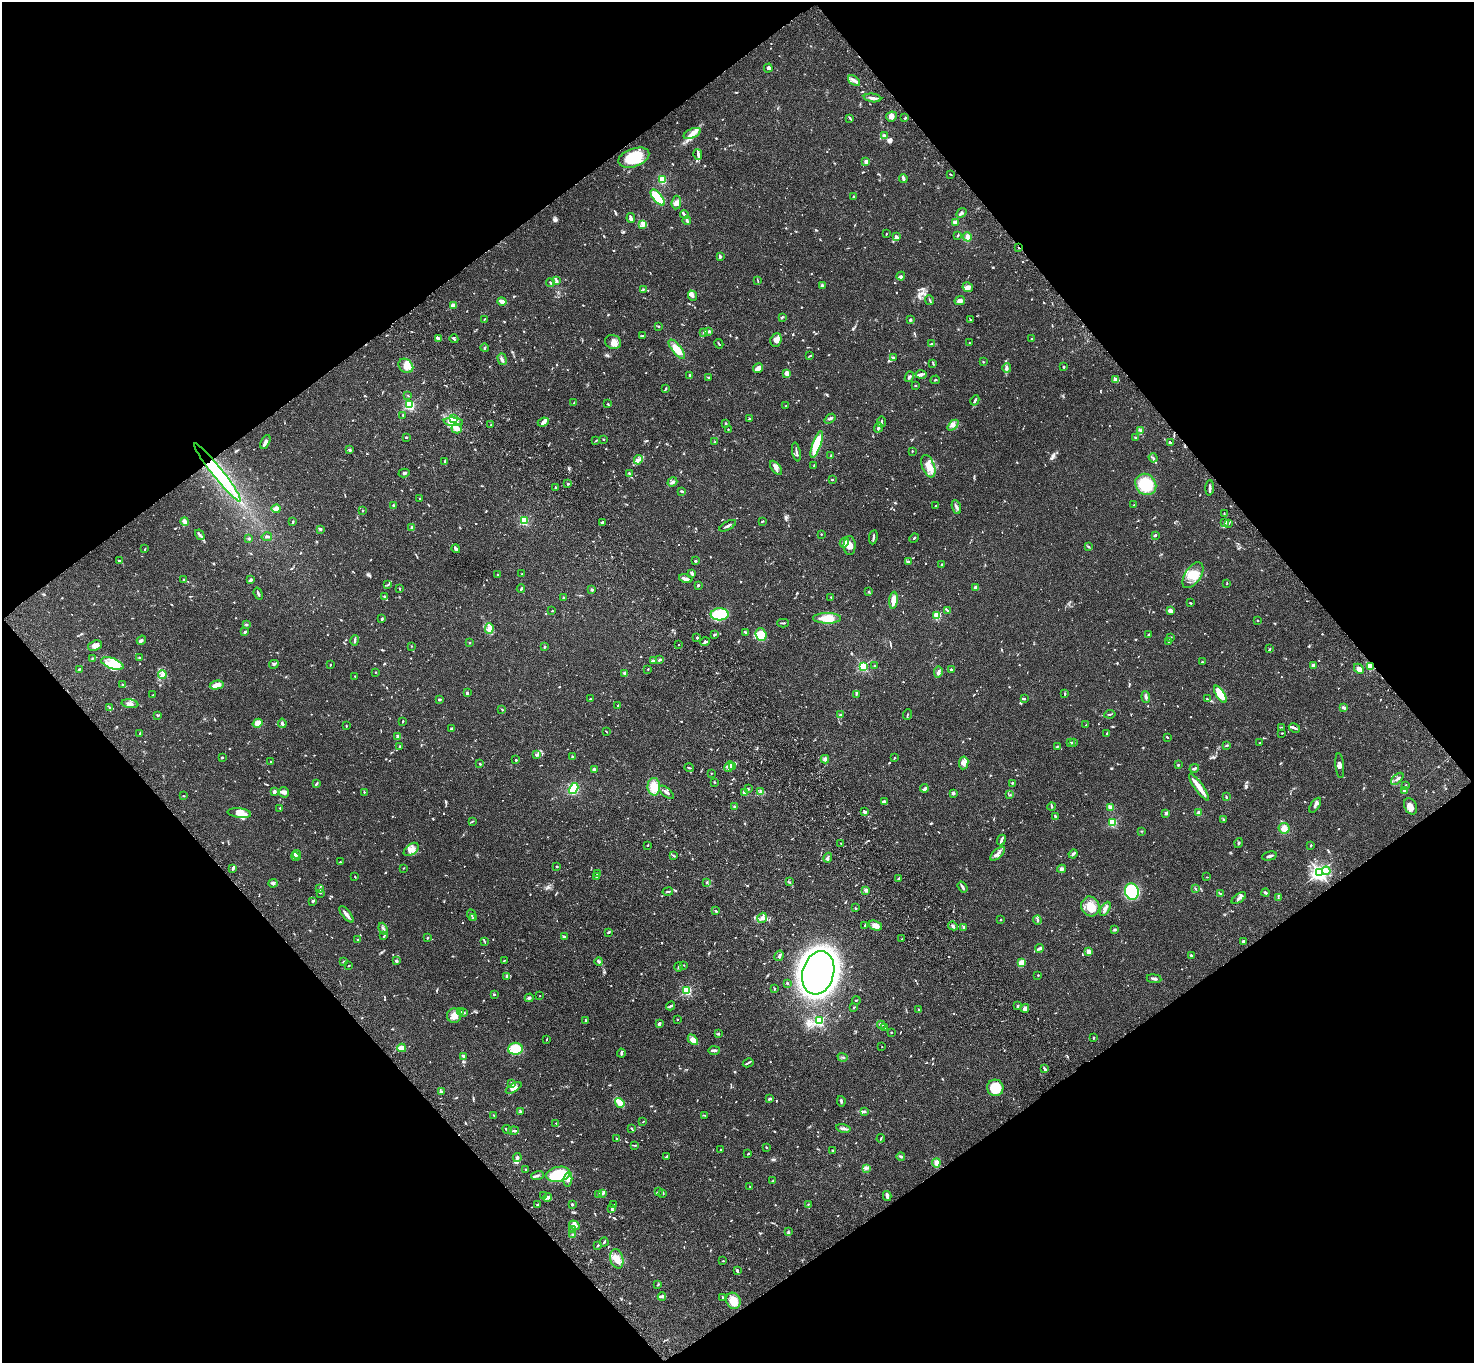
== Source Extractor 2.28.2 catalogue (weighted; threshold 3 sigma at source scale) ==
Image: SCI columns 106-5990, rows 381-5821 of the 6094 x 6064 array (HDU 1 of 3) = the unmasked area's bounding box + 8 px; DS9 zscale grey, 4 x 4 block average (1 PNG px = mean of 4 x 4 image px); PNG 1476 x 1365 px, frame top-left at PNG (2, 2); each listed source drawn as its Kron ellipse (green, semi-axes under 4 px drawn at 4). Shown black and unused: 49% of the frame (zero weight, under 3 of 4 exposures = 6% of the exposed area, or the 3 px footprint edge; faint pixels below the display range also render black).
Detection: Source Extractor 2.28.2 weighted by HDU 2 'WHT'. Background 0.0621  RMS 0.0055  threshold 0.0245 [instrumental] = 3 sigma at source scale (4.5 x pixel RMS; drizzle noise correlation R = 1.50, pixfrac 1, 0.05/0.05 arcsec/px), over >= 5 px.
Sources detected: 1086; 1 too faint to see at this stretch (4 x 4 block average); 4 inside a brighter object's white glare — neither listed nor drawn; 31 coinciding with a brighter row at this scale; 58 inside a brighter listed object's ellipse — not listed separately; of the other 992, all 500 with FLUX_AUTO >= 1.88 (the completeness limit of this list) listed and drawn (492 fainter detections not listed), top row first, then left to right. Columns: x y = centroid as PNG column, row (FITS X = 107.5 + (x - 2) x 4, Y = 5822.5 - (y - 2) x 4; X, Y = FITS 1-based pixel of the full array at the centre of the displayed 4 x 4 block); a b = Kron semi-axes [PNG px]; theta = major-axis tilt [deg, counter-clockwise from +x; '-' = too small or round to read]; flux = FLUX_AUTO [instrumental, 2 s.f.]
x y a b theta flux
768 68 4 3 - 6.2
854 81 7 2 -37 7.5
872 98 9 3 -7 11
891 116 5 5 - 15
850 118 4 2 - 3.6
905 118 3 2 - 3
692 133 9 4 23 20
884 135 3 2 - 7
698 154 5 3 - 6.7
634 158 16 9 19 110
866 161 4 3 - 8
951 174 3 2 - 2.3
903 178 4 2 - 13
662 180 2 2 - 67
853 196 2 2 - 2.4
658 197 9 4 -50 120
676 203 7 4 84 15
961 213 5 3 - 6.1
684 214 4 2 - 4.7
631 218 5 3 - 8.9
687 220 4 2 - 7.1
955 222 4 3 - 6.5
642 224 2 2 - 4
886 234 2 2 - 2.3
958 235 3 2 - 3.3
896 236 3 2 - 4.5
967 237 4 4 - 11
1019 248 2 2 - 2.2
720 257 4 2 - 5
901 276 4 3 - 6.6
556 281 3 2 - 4.2
758 281 3 2 - 2.4
550 283 4 2 - 3.5
822 285 3 2 - 4.5
968 287 5 5 - 12
643 289 2 2 - 2.2
692 296 5 3 - 8.4
930 300 5 2 - 3.8
502 301 5 3 - 20
960 301 5 3 - 15
454 306 4 3 - 24
782 317 3 2 - 3.2
484 319 3 2 - 2
970 319 3 2 - 2.7
910 320 3 2 - 5
658 326 3 2 - 2.5
709 331 3 2 - 5.6
703 332 3 2 - 2.9
642 336 3 2 - 3.2
438 338 3 3 - 5.3
454 339 4 2 - 4
1031 339 2 2 - 2.8
776 340 7 5 67 18
613 342 8 6 -18 20
969 343 2 2 - 2.1
719 344 5 2 - 4.4
932 344 4 2 - 5.9
484 348 4 2 - 3.2
677 349 12 4 -52 36
810 356 4 2 - 3
894 358 4 2 - 3.2
502 359 6 2 -74 6.2
983 362 2 2 - 3.1
933 364 4 2 - 2.2
406 366 8 6 -43 24
1064 367 3 2 - 3
758 368 5 3 - 19
1007 368 5 3 - 6.1
787 374 4 2 - 20
690 375 3 3 - 4.1
921 375 5 4 - 8.3
708 377 2 2 - 2.8
909 377 5 2 - 5.7
1115 379 4 3 - 6.1
935 380 4 2 - 3
915 386 3 2 - 2.1
666 389 4 2 - 3.5
408 395 3 2 - 2.3
975 400 5 2 - 5.4
574 403 4 2 - 3.7
410 404 3 2 - 140
608 404 3 2 - 3.1
786 406 2 2 - 2.3
403 415 2 2 - 3.4
453 418 3 3 - 5.4
749 419 2 2 - 7.3
830 419 6 2 38 5.2
453 422 10 4 -5 32
543 422 5 4 - 9.3
881 422 5 2 - 3.6
726 424 3 2 - 5.8
491 425 2 2 - 2.8
953 425 6 3 43 10
878 427 5 2 - 8.8
457 429 5 5 - 13
728 429 2 2 - 2.2
1140 430 3 2 - 3.7
406 437 2 2 - 4.1
1136 438 2 2 - 2.5
603 439 2 2 - 2.7
596 441 3 2 - 2.1
265 442 7 3 63 11
715 442 2 2 - 2
1170 442 3 3 - 3.3
817 445 14 4 71 150
350 450 3 2 - 5
912 451 2 2 - 2.7
796 452 9 2 -78 5.7
831 456 2 2 - 2.1
1153 458 5 2 - 4.8
638 460 5 4 - 9.5
445 461 3 2 - 7.3
814 466 2 2 - 2.1
928 466 12 6 -68 31
776 468 8 4 -53 14
217 473 37 5 -51 120
404 473 6 2 15 5.1
629 474 4 2 - 3.5
832 479 3 2 - 3.4
672 482 5 2 - 5.3
568 484 2 2 - 4.4
1146 484 11 10 - 110
556 488 2 2 - 2.7
1210 488 7 2 86 7.3
682 491 3 2 - 3.6
420 499 2 2 - 3.8
393 505 2 2 - 3.8
1134 505 2 2 - 2.6
935 506 2 2 - 1.9
956 507 7 2 -70 7.6
276 509 4 4 - 16
362 510 2 2 - 2.4
1224 514 2 2 - 1.9
524 521 2 2 - 130
762 521 4 2 - 2.3
185 522 4 2 - 18
293 522 3 2 - 3.1
603 522 3 2 - 5.1
1225 523 4 3 - 6.5
1229 524 3 2 - 3
728 526 9 2 29 7.9
412 528 3 2 - 7.4
320 529 3 2 - 4.8
821 534 2 2 - 2.2
200 535 5 2 - 6.3
1155 535 2 2 - 6.6
267 537 5 2 - 5.2
873 537 7 2 82 8.3
914 538 5 2 - 2.8
249 539 3 2 - 3
844 542 5 4 - 12
850 546 9 6 89 25
1089 547 2 2 - 2.5
145 549 3 2 - 2.3
456 549 4 2 - 8.9
119 561 3 2 - 3
695 561 2 2 - 6.2
908 562 2 2 - 3.8
942 564 2 2 - 6.3
692 573 3 2 - 11
497 574 2 2 - 2.1
522 574 4 2 - 2.2
1193 575 15 8 56 43
184 579 3 2 - 2.2
686 579 7 2 -14 16
251 580 4 3 - 8.5
1227 584 2 2 - 2
387 585 2 2 - 2.4
698 585 2 2 - 6.3
976 587 4 3 - 13
400 589 2 2 - 2.4
521 589 4 2 - 2.9
592 590 2 2 - 5.3
869 591 2 2 - 3
258 594 6 2 -71 4.9
385 597 3 2 - 2.4
831 597 2 2 - 2.1
564 598 2 2 - 6.3
893 600 8 3 85 27
1190 603 2 2 - 2.1
947 610 3 2 - 3.4
552 611 2 2 - 2.6
1170 611 4 3 - 13
720 614 9 6 3 170
937 616 2 2 - 120
827 618 14 5 -1 59
382 619 3 2 - 4.1
1257 620 2 2 - 2.5
783 623 6 2 -1 3.9
246 625 3 2 - 4
489 628 5 2 - 6.8
245 632 3 2 - 5.9
745 632 4 2 - 2.6
714 634 3 2 - 3.5
761 635 6 5 - 47
1149 635 3 2 - 7.3
697 637 3 2 - 4.5
1170 637 3 2 - 3.8
141 640 5 2 - 4.6
355 640 5 2 - 5.7
1169 641 2 2 - 4.6
705 642 5 3 - 7.7
469 643 2 2 - 2.7
679 645 2 2 - 2.2
95 646 7 5 19 15
411 646 2 2 - 2.2
544 647 2 2 - 4.3
1270 649 3 2 - 3.5
140 657 3 2 - 3.4
92 658 3 2 - 3
660 659 2 2 - 4.6
653 661 3 2 - 16
1202 662 2 2 - 2.4
112 664 12 5 -21 42
274 664 5 2 - 4.7
330 665 3 2 - 2.5
1313 665 3 3 - 8.9
863 666 2 2 - 320
874 666 2 2 - 3.5
1370 666 4 3 - 20
79 669 3 2 - 3.3
648 669 2 2 - 2
1359 669 5 3 - 15
951 670 2 2 - 6.9
376 672 2 2 - 2.2
938 672 6 3 84 8.3
162 674 4 4 - 8.9
625 674 3 3 - 6.5
355 676 2 2 - 2.9
123 685 4 2 - 3.6
217 685 7 4 11 21
467 692 4 3 - 4.4
1065 693 3 2 - 2.6
856 694 3 2 - 2.6
1220 694 10 4 -57 56
153 695 2 2 - 2.3
1146 697 6 3 -84 7.8
590 699 3 2 - 2.5
1024 699 2 2 - 2.2
1207 699 3 2 - 3.2
439 700 2 2 - 4.6
130 704 8 4 -8 13
618 705 2 2 - 2.2
109 707 2 2 - 2.7
1343 708 4 3 - 6.2
502 709 2 2 - 2.1
1110 714 5 2 - 4.1
158 715 4 2 - 2.8
841 715 3 2 - 2.9
907 715 5 2 - 2.1
403 721 3 2 - 3.4
258 723 5 4 - 31
282 723 4 3 - 6.8
1086 725 2 2 - 2
346 726 2 2 - 2.1
1281 727 3 2 - 1.9
1294 728 6 2 -29 6.2
451 729 3 2 - 3
606 731 3 2 - 2.1
140 733 2 2 - 3
1107 733 2 2 - 2.5
1282 733 2 2 - 2.2
398 737 4 3 - 9.2
1167 737 2 2 - 3.2
1070 743 3 2 - 3.2
1074 743 2 2 - 2
1260 743 2 2 - 2.5
1227 745 3 2 - 3.1
400 746 2 2 - 3
1057 746 3 2 - 2
537 755 3 2 - 3.1
222 757 2 2 - 4.2
572 757 2 2 - 10
894 758 2 2 - 2.9
825 759 4 4 - 10
516 760 2 2 - 3.3
271 762 2 2 - 3
964 763 6 4 83 14
480 764 2 2 - 4.1
1178 765 3 2 - 3.1
1340 766 12 3 -84 10
729 767 6 3 63 9.8
732 767 3 2 - 3.9
689 768 5 2 - 3.7
1194 768 5 2 - 5.7
594 769 3 2 - 4
711 773 2 2 - 2
1397 779 7 2 43 5.7
714 782 2 2 - 2.2
316 783 3 2 - 6.3
1012 783 3 2 - 2.4
1406 786 3 2 - 2.3
654 787 9 6 -88 50
1199 787 16 3 -55 45
924 788 4 3 - 7.3
574 789 6 3 59 110
749 789 3 2 - 2.3
1404 790 3 2 - 6
274 792 3 3 - 7.5
284 792 5 5 - 9.4
364 792 2 2 - 1.9
667 792 9 2 -41 8.2
760 792 3 3 - 5.3
745 793 3 2 - 18
953 793 3 2 - 8.5
1010 795 2 2 - 2.4
183 796 3 2 - 2.1
1226 797 3 2 - 2.4
885 802 4 2 - 3.9
1315 805 8 3 55 11
1411 806 8 6 -63 20
734 807 3 2 - 5.4
1052 807 4 2 - 3.7
1110 807 2 2 - 69
280 808 2 2 - 4.4
865 812 3 2 - 8.4
239 813 12 4 -6 43
1166 813 2 2 - 7.5
1199 813 4 3 - 9.8
1056 817 3 2 - 4.2
1223 819 3 2 - 2.7
472 821 3 2 - 2.1
1112 823 2 2 - 210
1284 828 5 5 - 18
1141 831 2 2 - 2.5
1001 840 5 2 - 10
841 843 2 2 - 5.2
1239 843 5 2 - 3.6
648 845 2 2 - 2.1
1310 846 3 2 - 2.9
411 849 8 5 37 18
297 854 4 3 - 6.9
998 854 9 2 44 13
1073 854 4 2 - 7.6
674 856 3 2 - 2.1
1269 856 7 2 14 7.9
296 857 5 3 - 8.6
828 858 5 3 - 5.7
340 862 3 2 - 2.5
557 866 2 2 - 3
403 868 2 2 - 2
233 869 3 3 - 4.8
1061 869 4 3 - 8.6
1326 871 4 3 - 15
1319 872 3 3 - 810
598 873 2 2 - 19
355 877 2 2 - 2.2
596 877 2 2 - 4.1
1207 877 2 2 - 2
898 879 3 2 - 5.6
707 882 4 2 - 2.5
789 882 3 2 - 2.7
273 883 4 3 - 5.9
962 887 6 2 -54 7.8
320 889 3 2 - 3.2
1195 889 3 2 - 2.8
866 890 2 2 - 44
1132 891 8 7 - 190
668 892 5 2 - 5.1
320 893 3 2 - 2.1
1220 893 4 2 - 3.2
1266 893 4 2 - 6.8
1239 898 8 3 34 9.2
1278 898 3 2 - 2.7
313 901 3 2 - 3.7
1090 906 10 9 - 45
855 908 2 2 - 2
1105 909 8 3 58 9.4
716 911 3 2 - 3.8
346 914 10 3 -50 13
471 915 6 2 -67 5
474 918 3 2 - 5.3
762 918 5 4 - 15
1001 920 2 2 - 4.5
1037 920 4 2 - 3.9
864 926 3 2 - 2
875 926 7 4 -21 16
953 926 5 3 - 8.2
964 927 3 2 - 3.7
383 929 6 2 -67 5.4
1114 929 3 2 - 2.9
609 932 3 2 - 2.8
384 936 4 2 - 3.3
564 936 2 2 - 4.4
427 938 2 2 - 3.2
902 939 2 2 - 2.2
358 940 2 2 - 5.4
484 941 3 2 - 2.4
1243 941 2 2 - 15
1040 948 4 2 - 9.5
1089 952 4 3 - 14
1191 955 3 2 - 2.9
779 956 5 2 - 6.8
396 961 3 2 - 7
504 961 3 2 - 1.9
599 961 4 2 - 4.2
344 962 3 2 - 4.5
1021 963 4 3 - 32
684 965 2 2 - 2
349 966 2 2 - 2.9
678 967 4 2 - 4
818 973 22 15 74 3200
1038 975 2 2 - 6.1
506 977 3 2 - 2
1154 979 7 2 -8 6.7
787 983 3 2 - 2.3
774 989 2 2 - 2.9
687 990 2 2 - 370
494 995 2 2 - 2.5
540 996 2 2 - 2.9
529 998 4 2 - 4.2
856 1000 4 2 - 2
671 1006 4 2 - 5.9
1017 1006 2 2 - 6.8
854 1007 3 2 - 2.3
1025 1008 4 3 - 10
919 1010 2 2 - 1.9
460 1012 2 2 - 2.5
464 1013 3 2 - 3.7
454 1016 7 7 - 22
677 1019 2 2 - 2.3
586 1021 3 2 - 3
819 1021 2 2 - 400
659 1024 3 2 - 5.3
881 1025 4 2 - 4.1
884 1028 2 2 - 1.9
891 1032 2 2 - 2.9
718 1034 3 2 - 3.4
1094 1037 3 2 - 2.7
546 1040 3 2 - 2.2
693 1040 6 4 -45 23
882 1047 2 2 - 2.2
402 1048 4 2 - 42
515 1049 7 6 - 61
714 1050 6 3 1 7.4
621 1053 4 2 - 6.1
463 1056 2 2 - 6.7
843 1057 5 2 - 3.8
748 1063 5 2 - 4.7
1044 1068 3 2 - 4.2
512 1083 2 2 - 12
514 1088 9 4 31 15
995 1088 8 8 - 82
441 1092 3 2 - 3.4
769 1099 4 2 - 6.2
841 1101 5 2 - 5.1
620 1103 5 3 - 55
520 1111 3 2 - 3.4
864 1112 3 2 - 1.9
494 1115 2 2 - 2.5
704 1115 2 2 - 2.2
643 1122 3 2 - 2.1
556 1123 2 2 - 2.2
843 1128 7 3 -12 9.1
507 1129 5 2 - 6.8
632 1129 4 2 - 2.3
513 1131 5 2 - 4.2
881 1138 4 2 - 2.8
617 1139 2 2 - 4.1
634 1145 3 2 - 2.2
766 1147 2 2 - 2.5
720 1150 2 2 - 1.9
833 1150 2 2 - 5
748 1154 2 2 - 2.7
901 1156 4 2 - 5.7
517 1157 4 3 - 9.3
666 1157 4 2 - 3
936 1163 4 3 - 18
866 1168 4 3 - 5.4
526 1169 2 2 - 2.1
558 1174 12 7 13 210
538 1175 6 2 20 8.2
568 1179 7 4 83 14
773 1181 4 2 - 2.4
750 1186 2 2 - 3.5
658 1192 3 2 - 2.4
603 1193 3 2 - 4.5
663 1193 2 2 - 2.8
599 1194 3 2 - 3.2
543 1196 2 2 - 1.9
887 1196 5 2 - 15
547 1198 5 4 - 8.6
572 1204 2 2 - 3.8
808 1204 2 2 - 1.9
537 1205 3 2 - 2.9
614 1205 3 3 - 5
612 1208 4 2 - 4.8
574 1225 5 3 - 15
572 1230 3 2 - 2.8
789 1232 3 2 - 2
573 1235 2 2 - 2.4
604 1242 4 2 - 3.4
598 1245 3 2 - 3.7
617 1259 10 6 -75 27
723 1261 2 2 - 2.8
737 1271 4 2 - 7.2
658 1285 3 2 - 1.9
662 1297 4 2 - 4.2
723 1297 3 2 - 4.1
733 1301 8 7 - 43
Overlapping masked pixels (flux is a lower limit): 3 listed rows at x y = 1019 248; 217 473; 1370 666
Diffuse or blended objects may show on this block-average render without a row.